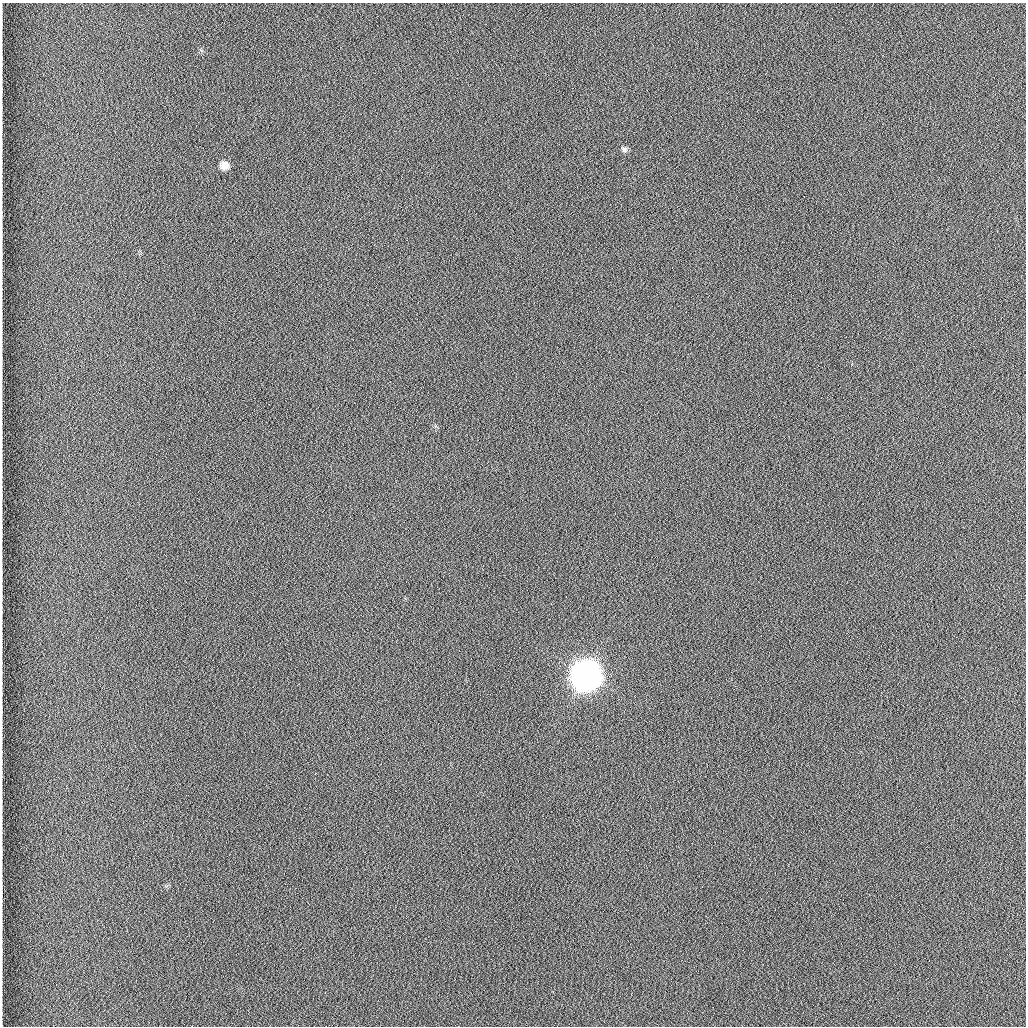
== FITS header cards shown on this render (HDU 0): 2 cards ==
NAXIS1  =                 1024 /fastest changing axis
NAXIS2  =                 1024 /next to fastest changing axis

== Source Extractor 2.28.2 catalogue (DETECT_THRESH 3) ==
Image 1024 x 1024 px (HDU 0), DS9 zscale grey, 1 PNG px = 1 image px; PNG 1028 x 1028 px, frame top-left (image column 1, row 1024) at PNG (2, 3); no overlay
Background 1260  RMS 5.9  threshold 17.7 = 3 sigma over >= 5 px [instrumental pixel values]
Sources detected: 3; all 3 listed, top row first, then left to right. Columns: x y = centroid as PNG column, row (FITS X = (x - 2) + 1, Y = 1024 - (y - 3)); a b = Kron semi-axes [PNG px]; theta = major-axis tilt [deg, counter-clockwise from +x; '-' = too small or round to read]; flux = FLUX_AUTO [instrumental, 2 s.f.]
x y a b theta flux
624 149 8 6 -17 1000
224 165 8 8 - 3800
586 676 12 11 - 940000